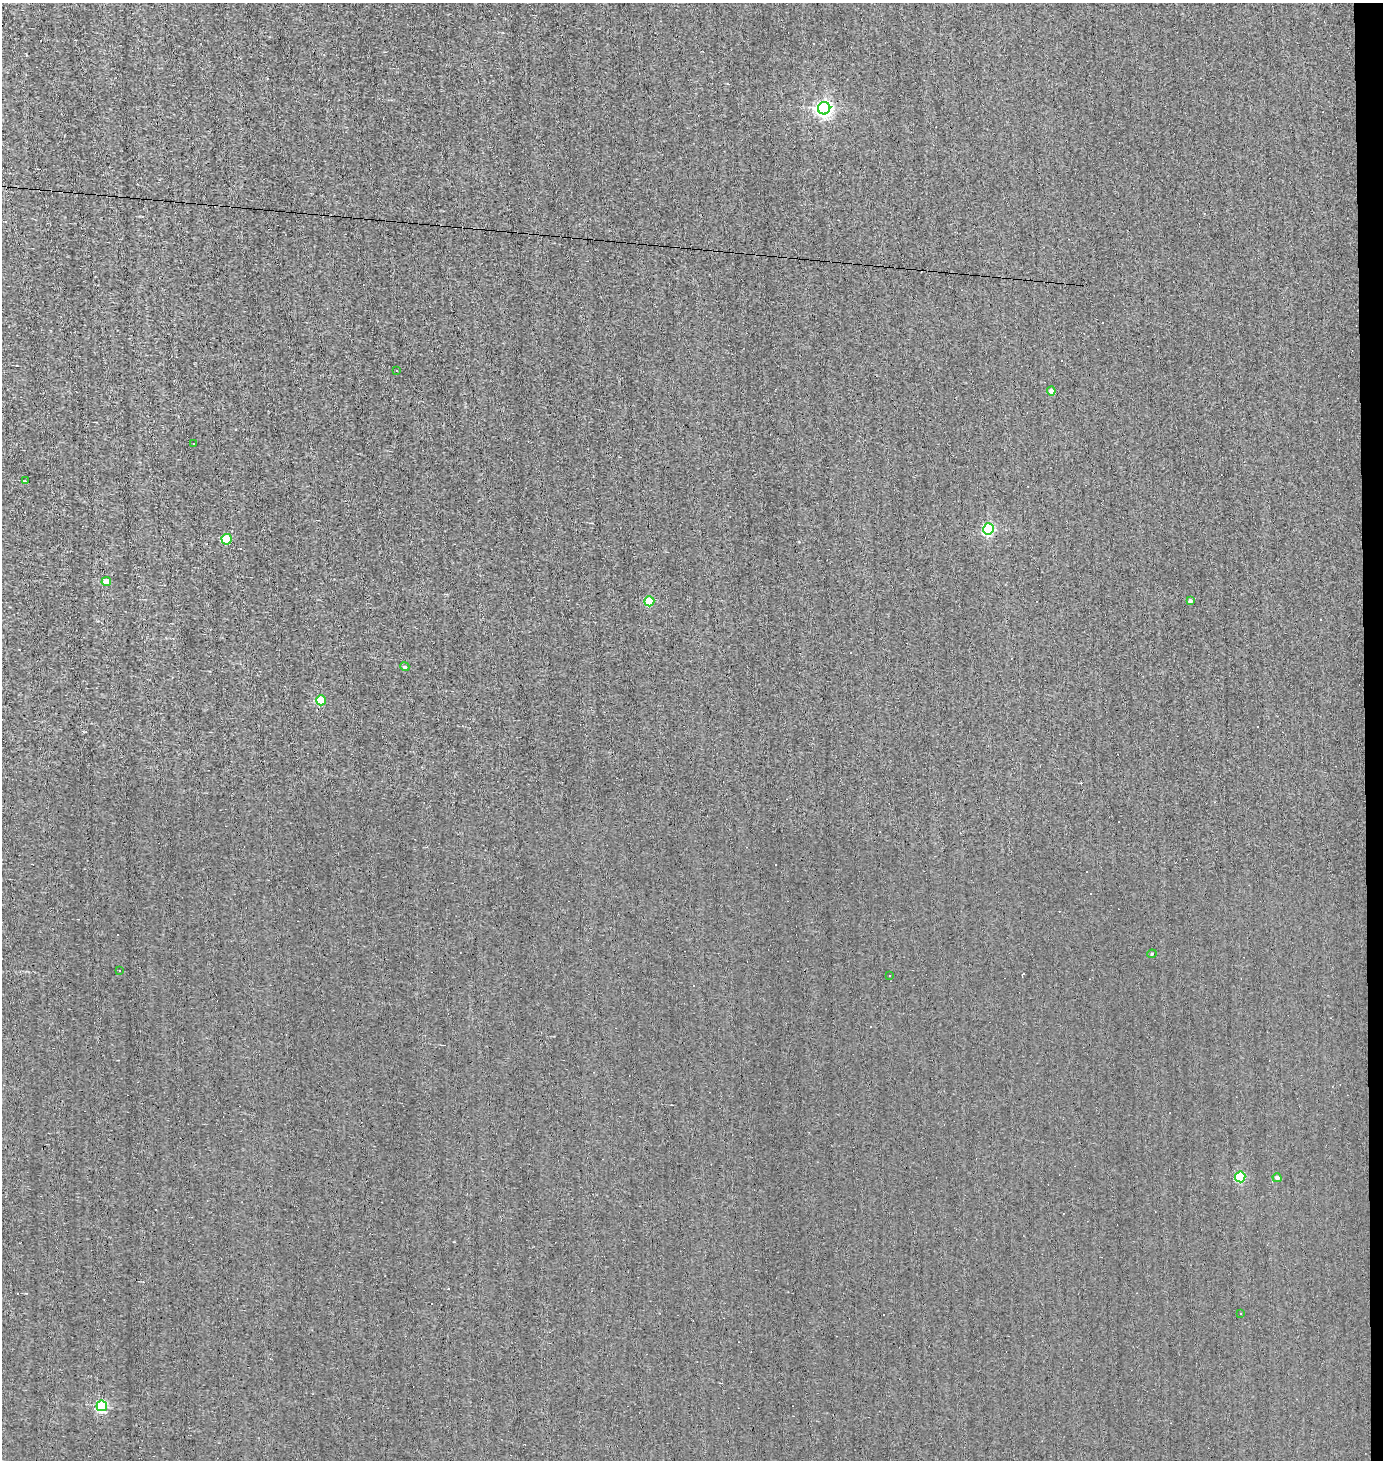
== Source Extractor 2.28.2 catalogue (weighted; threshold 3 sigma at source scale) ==
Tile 6 of 3 x 3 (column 3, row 2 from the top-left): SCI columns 2851-4231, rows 1460-2917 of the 4380 x 4376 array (HDU 1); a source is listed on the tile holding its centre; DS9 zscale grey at full resolution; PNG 1385 x 1462 px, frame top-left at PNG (2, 3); each listed source drawn as its Kron ellipse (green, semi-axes under 4 px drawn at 4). Shown black and unused: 1% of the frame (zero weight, under 3 of 4 exposures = <1% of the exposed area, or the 3 px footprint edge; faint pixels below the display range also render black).
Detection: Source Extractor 2.28.2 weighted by HDU 2 'WHT'; one run over the whole footprint, this tile lists its part. Background -0.00115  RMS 0.05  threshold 0.225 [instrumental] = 3 sigma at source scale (4.5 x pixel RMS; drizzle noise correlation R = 1.50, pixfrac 1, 0.05/0.05 arcsec/px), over >= 5 px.
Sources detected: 35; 16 cosmic-ray / hot-pixel residue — neither listed nor drawn; the other 19 listed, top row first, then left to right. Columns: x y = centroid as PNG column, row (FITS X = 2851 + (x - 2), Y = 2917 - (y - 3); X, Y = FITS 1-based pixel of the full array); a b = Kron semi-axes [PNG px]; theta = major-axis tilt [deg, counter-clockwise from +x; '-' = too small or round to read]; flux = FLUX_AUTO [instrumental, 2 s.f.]
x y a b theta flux
824 108 6 6 - 1900
397 370 3 3 - 6.9
1051 391 4 4 - 28
194 444 3 2 - 6
25 481 3 2 - 4.1
988 529 5 5 - 640
227 539 5 5 - 250
106 582 4 4 - 57
649 601 5 5 - 230
1190 601 4 4 - 14
405 667 5 4 - 7.9
321 700 5 5 - 220
1152 954 5 4 - 6
119 970 3 3 - 14
889 976 2 2 - 4.3
1240 1177 5 5 - 370
1277 1178 4 4 - 20
1241 1313 3 2 - 7.1
102 1406 5 5 - 610